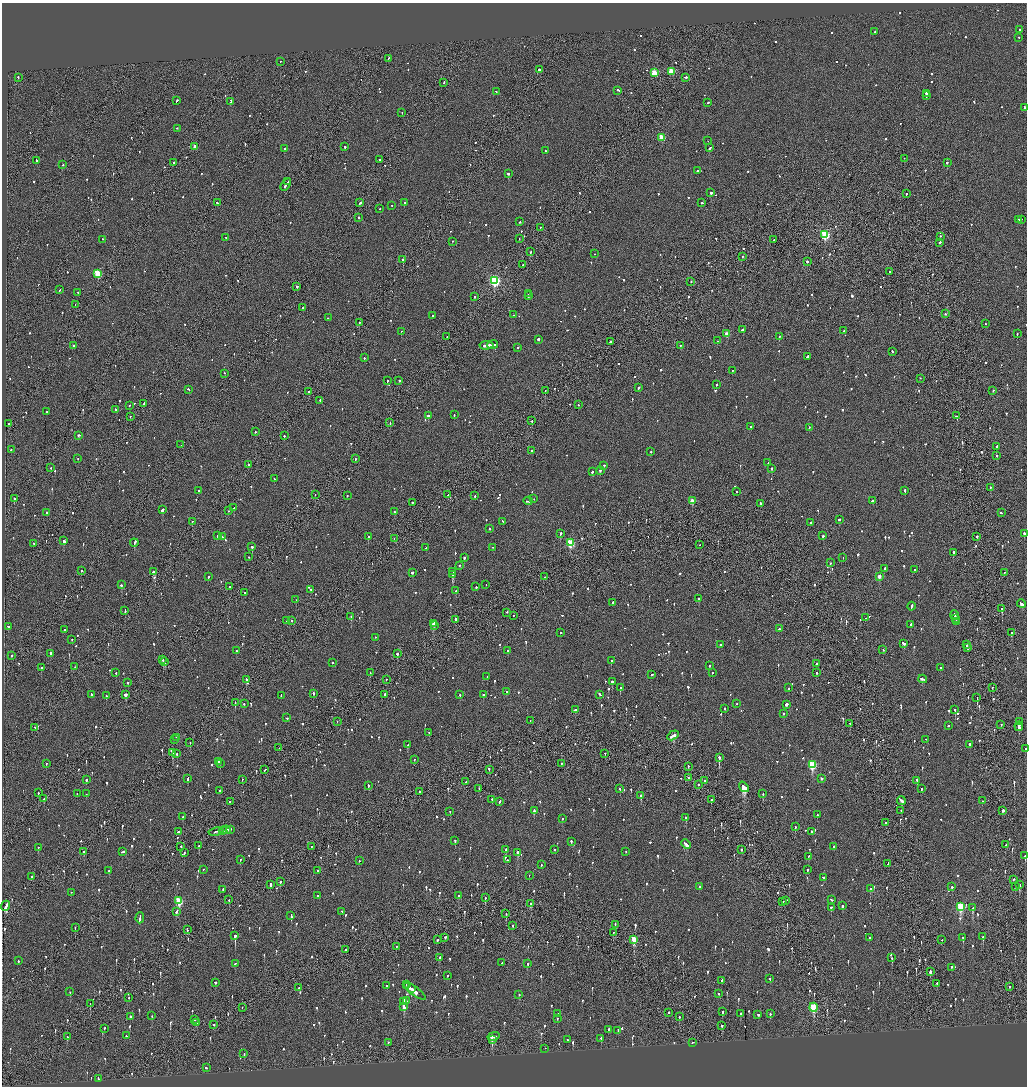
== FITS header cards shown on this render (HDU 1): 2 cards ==
NAXIS1  =                 2050
NAXIS2  =                 2168

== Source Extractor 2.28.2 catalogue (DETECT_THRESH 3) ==
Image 2050 x 2168 px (HDU 1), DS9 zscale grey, zoomed out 1/2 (1 PNG px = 2 x 2 image px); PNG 1029 x 1088 px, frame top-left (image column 2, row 2168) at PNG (2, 3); each listed source drawn as its Kron ellipse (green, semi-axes under 4 px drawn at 4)
Background -0.0702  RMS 0.064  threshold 0.193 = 3 sigma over >= 5 px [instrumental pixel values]
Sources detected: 1383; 45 cannot appear on this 1/2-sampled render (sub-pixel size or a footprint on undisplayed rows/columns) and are neither listed nor drawn; of the other 1338, the 500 brightest by FLUX_AUTO listed and drawn (838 fainter detections omitted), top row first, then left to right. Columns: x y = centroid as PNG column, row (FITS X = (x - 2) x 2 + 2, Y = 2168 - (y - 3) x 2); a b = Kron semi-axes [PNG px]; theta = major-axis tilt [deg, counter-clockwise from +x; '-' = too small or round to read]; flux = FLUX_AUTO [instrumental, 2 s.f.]
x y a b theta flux
1020 30 2 2 - 59
875 32 3 2 - 110
1019 38 2 2 - 66
388 59 2 2 - 92
280 62 2 1 - 120
539 70 2 2 - 230
671 72 3 2 - 390
654 73 3 3 - 400
18 78 3 1 - 120
686 78 3 2 - 150
444 83 3 2 - 88
618 91 3 2 - 150
496 92 2 2 - 56
926 94 3 2 - 190
926 96 3 2 - 270
176 101 3 2 - 130
231 102 3 2 - 230
708 103 2 2 - 110
1024 108 3 2 - 70
402 113 2 2 - 83
177 129 2 2 - 140
661 138 3 3 - 320
708 141 2 2 - 56
195 147 2 2 - 87
345 147 2 2 - 130
710 148 3 2 - 140
284 149 3 2 - 69
546 151 2 2 - 110
904 159 2 1 - 64
379 160 2 2 - 110
37 161 3 2 - 110
173 163 2 2 - 760
947 163 2 2 - 330
63 165 2 2 - 110
697 171 3 2 - 90
508 174 2 2 - 240
288 182 2 1 - 57
286 185 7 2 55 230
711 193 2 2 - 150
906 194 2 2 - 180
217 203 3 2 - 73
360 203 3 2 - 440
404 203 2 2 - 510
702 203 2 2 - 77
392 206 2 2 - 97
380 209 2 1 - 100
359 218 2 2 - 110
1019 220 3 2 - 120
1021 220 2 1 - 87
520 222 2 2 - 60
540 228 2 1 - 68
825 235 3 3 - 1200
940 237 2 2 - 61
226 238 2 2 - 62
519 239 2 1 - 87
103 240 2 2 - 55
774 240 2 1 - 110
452 242 2 2 - 68
940 243 3 2 - 130
531 252 2 1 - 110
594 254 2 2 - 69
742 257 2 2 - 69
403 260 2 2 - 810
807 262 2 2 - 200
523 265 2 1 - 100
889 272 2 2 - 53
98 274 3 3 - 570
495 281 4 3 - 1700
691 282 2 2 - 120
297 287 2 2 - 140
60 290 3 1 - 110
78 293 2 2 - 79
528 294 2 1 - 83
528 296 2 2 - 320
474 297 2 2 - 89
75 305 2 1 - 83
303 308 2 2 - 96
945 314 2 2 - 69
514 315 2 1 - 81
433 316 2 2 - 190
328 318 2 1 - 68
359 323 2 1 - 210
985 324 2 2 - 100
743 330 3 2 - 120
844 331 2 2 - 64
401 332 2 2 - 67
727 334 3 2 - 190
1017 334 2 2 - 73
447 337 2 1 - 52
779 337 3 2 - 78
538 340 2 2 - 290
717 341 2 2 - 150
610 342 2 1 - 62
493 345 5 2 - 320
74 346 2 2 - 100
486 346 7 2 6 400
680 346 2 2 - 72
518 348 2 2 - 69
892 352 2 2 - 120
807 357 2 2 - 150
364 358 2 2 - 65
732 371 2 2 - 230
224 374 2 2 - 71
920 379 2 2 - 63
387 381 2 2 - 100
399 381 2 2 - 63
716 385 2 2 - 170
639 388 2 2 - 190
189 390 3 2 - 120
545 391 2 1 - 130
993 391 2 2 - 67
309 392 2 2 - 85
320 401 3 1 - 220
143 404 4 2 - 210
578 405 2 1 - 100
129 406 2 1 - 58
116 410 2 2 - 62
47 412 2 2 - 110
454 415 2 2 - 65
428 416 2 2 - 330
957 416 2 2 - 220
130 417 2 1 - 100
532 421 2 2 - 85
390 423 2 1 - 57
9 424 2 1 - 250
751 427 2 2 - 57
809 428 2 2 - 56
255 432 2 2 - 87
79 436 3 2 - 120
284 436 2 2 - 98
181 445 2 2 - 58
996 447 3 2 - 140
11 450 2 2 - 99
531 451 2 2 - 79
651 452 2 2 - 80
997 456 2 2 - 79
78 459 2 2 - 61
356 459 2 2 - 220
768 463 2 2 - 65
249 465 2 1 - 53
604 466 2 2 - 71
51 468 2 2 - 59
772 469 2 2 - 350
600 471 2 2 - 120
592 472 2 2 - 170
274 479 2 2 - 56
991 488 2 2 - 66
199 491 2 2 - 63
905 491 3 2 - 150
737 492 2 2 - 110
315 495 2 1 - 59
447 495 2 2 - 72
347 496 2 2 - 65
475 496 2 2 - 65
14 499 2 2 - 500
534 499 2 2 - 62
528 501 4 2 - 110
692 501 3 3 - 200
872 501 3 2 - 210
412 503 2 2 - 81
761 504 3 2 - 100
234 508 2 2 - 270
163 510 4 2 - 800
228 511 2 2 - 57
394 512 2 2 - 81
47 513 2 2 - 53
1001 513 3 2 - 94
839 520 2 2 - 240
192 522 2 2 - 52
502 522 3 2 - 140
811 523 2 2 - 61
489 529 2 2 - 110
560 534 2 2 - 180
1024 534 3 2 - 180
217 536 2 2 - 80
823 536 2 2 - 160
222 537 2 2 - 53
368 537 2 2 - 140
977 537 2 2 - 230
394 539 2 1 - 75
64 541 3 2 - 700
134 543 4 2 - 260
570 543 3 3 - 570
33 544 2 2 - 53
699 545 2 1 - 76
252 547 2 2 - 480
426 548 2 1 - 82
492 548 2 1 - 100
953 553 2 2 - 420
249 557 2 2 - 72
464 558 2 2 - 130
843 558 2 1 - 140
830 563 2 2 - 79
459 566 2 2 - 62
884 569 2 2 - 110
915 570 2 2 - 96
82 571 2 2 - 180
154 572 3 2 - 410
453 572 2 1 - 61
412 573 2 2 - 230
1004 573 2 1 - 62
453 575 3 2 - 2000
208 577 2 2 - 86
545 577 2 1 - 72
879 577 3 2 - 120
121 585 2 2 - 170
486 585 2 1 - 150
230 587 2 2 - 99
476 587 2 2 - 61
311 590 3 2 - 170
455 591 2 2 - 92
244 593 2 2 - 78
699 599 2 2 - 94
296 600 2 2 - 81
612 603 2 2 - 58
1021 604 4 2 - 160
912 607 4 2 - 100
1002 609 2 2 - 640
125 611 3 2 - 150
507 613 2 2 - 73
513 616 2 2 - 64
955 616 5 2 - 220
351 617 2 2 - 320
866 618 2 2 - 74
956 619 2 1 - 110
455 620 3 2 - 150
287 621 2 2 - 62
291 621 2 2 - 86
957 622 3 1 - 100
433 624 3 2 - 430
911 625 3 2 - 140
434 626 3 2 - 190
8 627 3 2 - 68
779 629 2 2 - 170
65 630 2 2 - 250
560 633 2 2 - 120
1012 633 2 2 - 160
375 638 2 2 - 61
72 640 2 2 - 73
903 644 3 2 - 130
720 645 2 2 - 86
966 645 2 2 - 240
967 648 3 2 - 160
883 650 2 2 - 62
236 651 2 2 - 89
508 651 3 2 - 160
50 654 2 2 - 140
397 654 2 2 - 200
11 656 2 2 - 67
163 660 2 2 - 130
611 661 2 2 - 170
165 662 2 1 - 120
332 663 2 2 - 97
816 664 2 2 - 120
709 666 2 2 - 80
75 667 2 2 - 56
41 668 2 2 - 250
940 668 2 2 - 55
116 673 2 2 - 110
370 673 2 1 - 58
712 673 2 2 - 60
816 673 2 2 - 97
652 675 2 2 - 92
487 677 2 2 - 52
923 679 4 2 - 120
246 680 3 2 - 130
386 680 2 2 - 130
612 682 2 2 - 250
128 683 2 2 - 140
620 688 2 2 - 180
788 688 2 2 - 140
992 688 2 2 - 59
507 692 2 2 - 59
313 694 2 2 - 130
91 695 2 2 - 150
126 695 3 2 - 300
385 695 3 2 - 610
460 695 2 2 - 67
483 695 2 2 - 360
600 695 3 2 - 140
106 696 2 2 - 58
281 696 3 2 - 59
977 698 2 1 - 230
235 703 3 1 - 78
244 704 2 2 - 90
737 704 2 2 - 53
787 705 2 2 - 490
725 709 2 2 - 79
575 710 4 2 - 88
955 710 2 2 - 100
783 714 2 2 - 89
287 718 2 1 - 210
530 721 2 1 - 66
337 722 2 1 - 68
1020 722 2 2 - 80
850 724 2 1 - 67
1001 725 2 2 - 53
948 726 2 2 - 88
1019 727 5 2 - 290
34 728 2 2 - 62
429 733 2 2 - 60
673 736 6 2 30 240
177 738 2 1 - 64
174 740 2 2 - 71
926 740 2 2 - 64
190 743 2 1 - 70
408 745 3 2 - 87
970 745 2 2 - 330
279 748 2 1 - 71
1025 749 2 1 - 57
173 753 3 2 - 170
177 754 2 1 - 190
605 754 2 2 - 56
719 758 3 2 - 770
414 760 2 1 - 68
218 762 2 2 - 82
46 764 2 2 - 57
220 764 2 2 - 61
561 764 2 1 - 64
812 765 4 3 - 910
688 767 2 2 - 76
265 770 3 2 - 73
489 770 3 1 - 130
688 778 2 1 - 77
188 779 3 2 - 230
821 779 2 2 - 94
86 780 2 2 - 140
242 780 2 1 - 58
704 781 2 1 - 91
917 781 2 2 - 110
466 782 2 2 - 52
698 785 2 1 - 140
368 786 2 2 - 100
744 787 6 2 -51 3200
479 789 2 2 - 77
620 789 2 2 - 51
921 789 2 2 - 81
220 791 2 2 - 72
419 792 2 2 - 64
38 793 2 2 - 68
77 794 2 2 - 66
86 794 2 2 - 68
763 794 2 2 - 95
640 796 2 2 - 320
44 799 2 1 - 79
492 800 2 2 - 120
711 800 2 1 - 290
901 801 4 2 - 380
982 801 2 2 - 59
230 802 2 2 - 84
499 802 3 2 - 88
534 811 3 2 - 87
901 811 2 2 - 110
1003 811 2 2 - 1200
450 812 2 1 - 61
817 815 2 2 - 74
183 817 2 2 - 230
686 818 3 2 - 120
563 819 2 2 - 98
885 823 2 2 - 130
795 827 2 1 - 100
226 830 5 2 - 400
230 830 3 2 - 120
222 831 2 1 - 210
178 832 3 2 - 85
216 832 7 2 10 340
811 832 3 2 - 68
455 841 2 2 - 140
571 842 2 2 - 130
686 845 5 2 - 190
1006 845 2 2 - 57
199 846 2 1 - 65
181 847 2 2 - 52
311 847 2 1 - 90
834 847 2 2 - 170
38 848 2 2 - 120
506 850 2 2 - 110
555 850 2 2 - 54
741 850 2 1 - 58
84 852 2 2 - 120
123 852 4 2 - 120
626 852 2 2 - 55
184 853 2 2 - 110
518 853 2 2 - 180
1025 856 3 2 - 130
808 857 2 2 - 59
240 860 2 2 - 92
508 860 2 2 - 280
359 861 2 2 - 80
888 864 3 2 - 68
541 865 2 2 - 79
203 870 2 2 - 76
807 870 2 2 - 89
109 871 3 2 - 71
318 871 2 2 - 54
529 876 2 1 - 110
32 877 2 2 - 80
823 878 2 2 - 110
1013 880 2 2 - 66
280 882 2 2 - 79
270 885 3 2 - 220
1019 885 2 2 - 760
699 887 2 2 - 81
952 887 2 2 - 58
1016 887 2 2 - 66
870 889 2 2 - 90
223 890 3 2 - 95
71 893 2 2 - 56
317 896 2 2 - 120
458 896 3 2 - 300
485 898 2 2 - 55
229 900 2 2 - 63
831 900 3 2 - 97
179 901 4 3 - 630
786 901 2 2 - 190
783 902 2 2 - 52
531 904 3 2 - 84
6 906 5 2 - 500
843 906 3 2 - 60
960 907 4 3 - 900
831 908 2 2 - 120
973 908 4 2 - 110
176 912 4 2 - 170
342 912 2 2 - 76
506 914 2 2 - 59
291 916 4 2 - 150
140 918 5 2 - 280
615 925 3 1 - 85
513 926 3 1 - 78
75 928 2 1 - 57
187 930 4 2 - 68
613 933 2 1 - 57
235 936 2 2 - 2400
983 937 2 1 - 160
445 938 2 2 - 150
869 938 2 2 - 56
963 938 3 2 - 87
438 940 2 2 - 57
634 940 4 3 - 410
942 940 2 2 - 75
396 947 2 2 - 81
346 950 3 1 - 200
439 958 2 2 - 120
892 958 3 2 - 59
18 961 2 2 - 68
502 963 2 2 - 440
235 964 3 2 - 160
527 964 3 2 - 56
952 968 2 2 - 120
930 972 3 2 - 410
447 976 2 2 - 150
770 979 2 2 - 84
721 981 4 2 - 120
215 983 2 2 - 60
937 984 2 2 - 120
407 985 3 2 - 190
387 986 2 2 - 150
1009 987 2 2 - 65
298 988 2 1 - 63
411 989 3 1 - 120
70 992 2 2 - 130
415 992 13 3 -36 320
719 994 2 2 - 52
519 995 2 2 - 78
129 998 2 2 - 63
406 1001 2 2 - 79
404 1002 4 2 - 140
90 1004 2 1 - 85
404 1007 3 2 - 470
242 1008 2 2 - 70
813 1008 4 3 - 830
722 1012 2 2 - 160
668 1013 2 2 - 55
558 1014 2 2 - 98
740 1014 2 2 - 57
770 1014 2 2 - 71
758 1015 3 2 - 82
152 1016 2 2 - 57
130 1017 2 2 - 90
679 1017 2 1 - 300
557 1019 2 2 - 270
195 1020 2 2 - 80
197 1023 2 2 - 120
214 1025 2 2 - 140
722 1026 2 2 - 93
104 1029 2 2 - 64
608 1030 2 2 - 70
618 1031 3 2 - 81
126 1036 2 2 - 120
67 1037 2 2 - 75
494 1037 6 2 14 200
601 1039 2 2 - 140
492 1040 3 2 - 200
568 1040 3 2 - 120
388 1043 2 1 - 64
692 1043 2 2 - 220
545 1049 2 1 - 74
244 1054 2 2 - 66
206 1068 2 2 - 96
98 1079 3 2 - 130
At the frame edge (FLAGS 8, measured only in part): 2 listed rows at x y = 1025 749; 1025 856
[838 fainter detections neither listed nor drawn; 45 sub-pixel or undisplayed-footprint detections neither listed nor drawn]